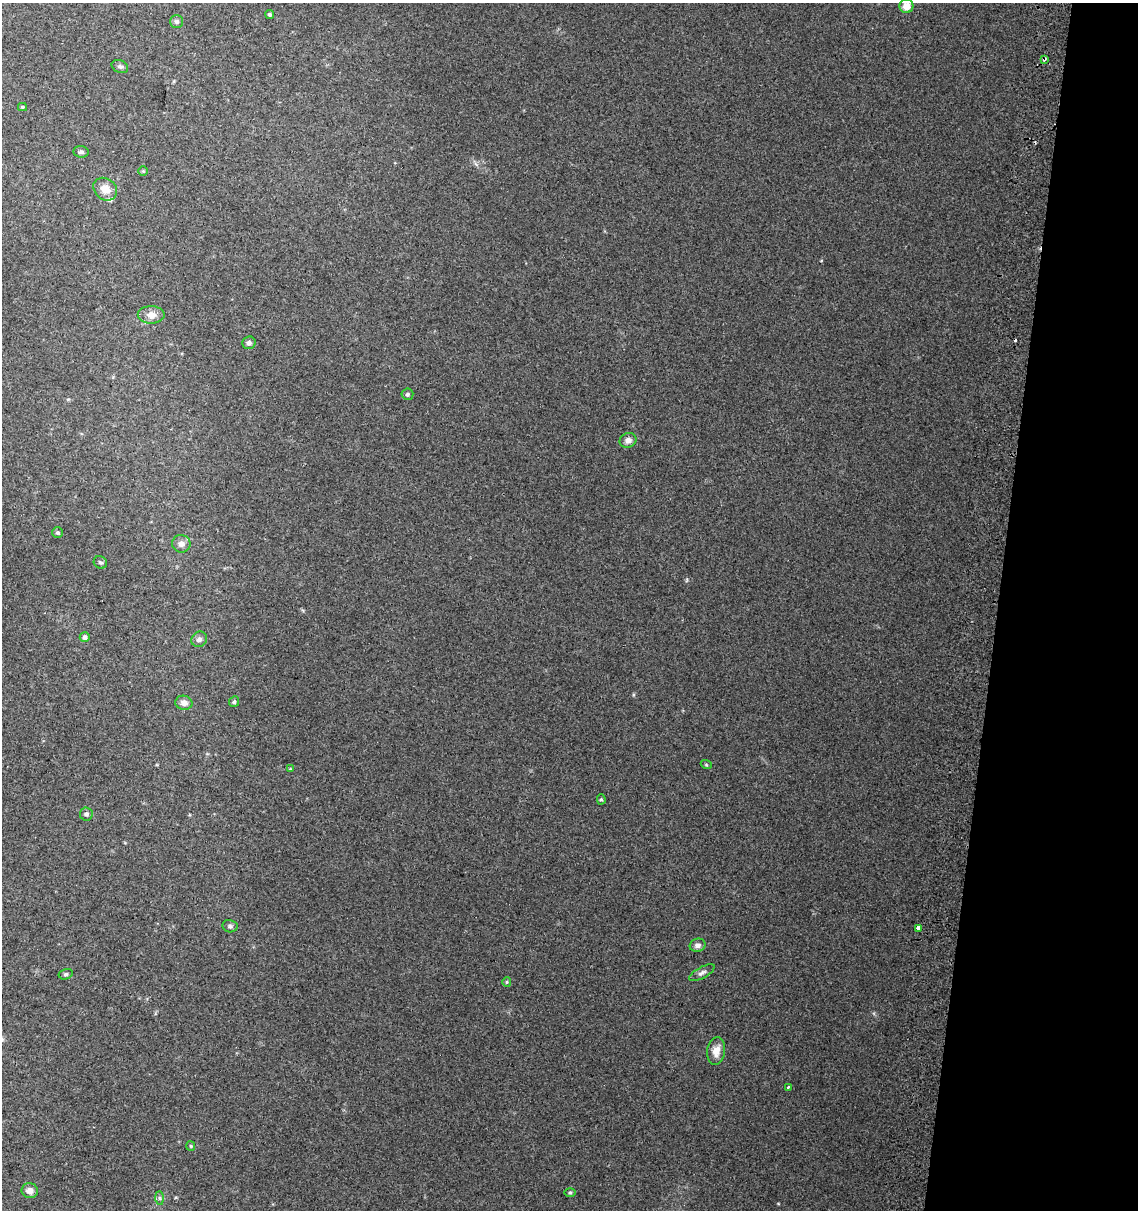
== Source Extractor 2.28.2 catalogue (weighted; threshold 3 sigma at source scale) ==
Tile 8 of 4 x 4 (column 4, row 2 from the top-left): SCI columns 3734-4869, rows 2425-3632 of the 5136 x 4857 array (HDU 1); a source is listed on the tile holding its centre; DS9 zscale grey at full resolution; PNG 1140 x 1212 px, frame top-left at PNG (2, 3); each listed source drawn as its Kron ellipse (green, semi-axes under 4 px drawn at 4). Shown black and unused: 12% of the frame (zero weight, under 2 of 3 exposures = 2% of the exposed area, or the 3 px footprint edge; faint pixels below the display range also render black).
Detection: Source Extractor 2.28.2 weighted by HDU 2 'WHT'; one run over the whole footprint, this tile lists its part. Background 0.0665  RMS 0.01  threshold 0.0464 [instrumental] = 3 sigma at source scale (4.5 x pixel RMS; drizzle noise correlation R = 1.50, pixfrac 1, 0.0396/0.0396 arcsec/px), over >= 5 px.
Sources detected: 39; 2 cosmic-ray / hot-pixel residue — neither listed nor drawn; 1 inside a brighter listed object's ellipse — not listed separately; the other 36 listed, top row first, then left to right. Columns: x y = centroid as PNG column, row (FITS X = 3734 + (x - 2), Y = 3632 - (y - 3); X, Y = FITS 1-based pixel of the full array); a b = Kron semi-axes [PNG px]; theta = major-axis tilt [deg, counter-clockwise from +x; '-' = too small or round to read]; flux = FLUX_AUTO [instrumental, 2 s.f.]
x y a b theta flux
906 6 7 7 - 11
270 15 4 4 - 1.8
177 22 6 6 - 2.3
1044 59 4 3 - 4.5
120 67 8 6 -26 2.5
22 107 4 4 - 1.1
81 152 7 6 - 2.6
143 171 5 5 - 1.1
105 189 13 10 -40 11
151 315 13 8 -1 7.3
249 343 7 6 - 3.1
407 394 6 5 - 2.1
628 440 8 7 - 5.1
58 533 5 5 - 1.8
181 544 9 9 - 5.6
100 562 7 6 - 2.1
85 637 5 5 - 3.9
199 639 8 7 - 3.7
234 702 5 5 - 1.9
184 703 8 7 - 5.7
706 764 5 3 - 1.1
290 769 4 4 - 0.85
601 799 5 4 - 1.6
86 814 6 6 - 2.5
230 926 7 6 - 2.6
918 928 4 3 - 9.9
698 945 8 6 15 4.2
702 973 14 5 29 3.7
66 974 7 5 15 1.9
507 982 5 4 - 1.2
716 1051 14 9 83 9.7
788 1087 3 3 - 2.3
191 1146 5 4 - 1.2
30 1191 8 7 - 6.4
570 1193 6 4 0 1.3
160 1198 7 4 -89 1.9
Overlapping masked pixels (flux is a lower limit): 1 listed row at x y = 1044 59
Isophote crosses this tile's border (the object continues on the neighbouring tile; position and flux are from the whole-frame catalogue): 1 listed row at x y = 906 6